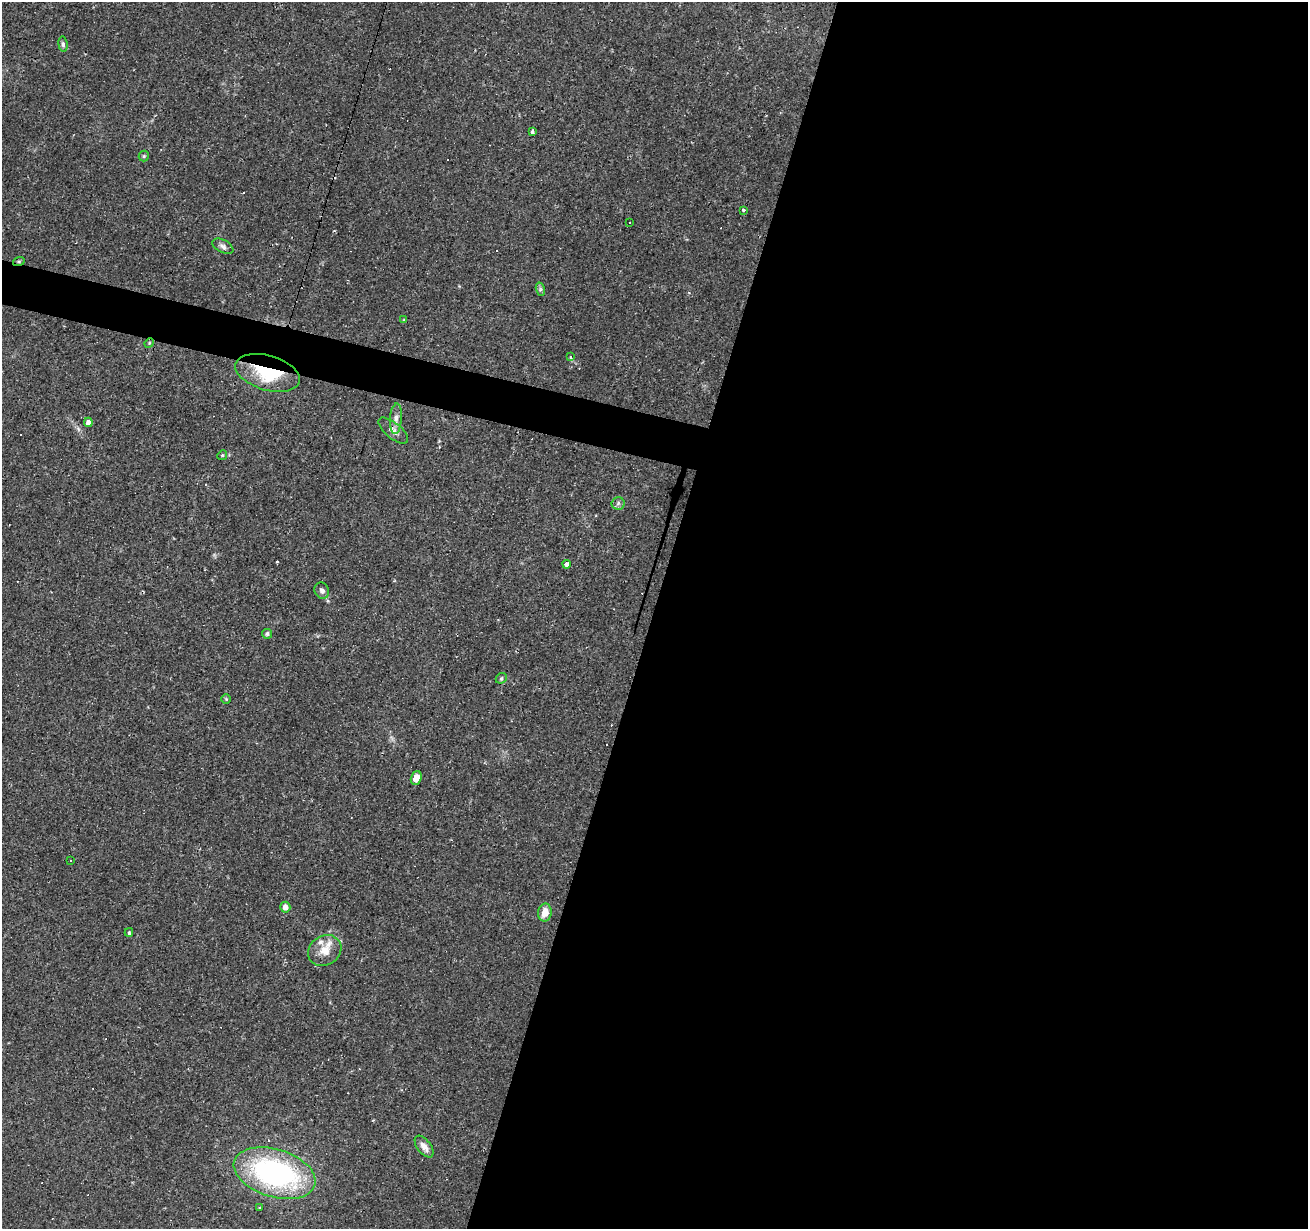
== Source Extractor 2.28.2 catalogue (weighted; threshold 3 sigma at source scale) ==
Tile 12 of 4 x 4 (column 4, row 3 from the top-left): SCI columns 3917-5222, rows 1442-2668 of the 5226 x 5399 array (HDU 1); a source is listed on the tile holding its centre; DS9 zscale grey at full resolution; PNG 1310 x 1231 px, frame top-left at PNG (2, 2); each listed source drawn as its Kron ellipse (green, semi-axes under 4 px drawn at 4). Shown black and unused: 52% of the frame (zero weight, under 2 of 3 exposures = <1% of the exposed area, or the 3 px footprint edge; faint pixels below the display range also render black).
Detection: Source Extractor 2.28.2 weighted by HDU 2 'WHT'; one run over the whole footprint, this tile lists its part. Background 0.0437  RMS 0.004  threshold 0.0178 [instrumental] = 3 sigma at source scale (4.5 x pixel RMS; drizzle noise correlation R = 1.50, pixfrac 1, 0.0396/0.0396 arcsec/px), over >= 5 px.
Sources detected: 60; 28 cosmic-ray / hot-pixel residue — neither listed nor drawn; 1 inside a brighter listed object's ellipse — not listed separately; the other 31 listed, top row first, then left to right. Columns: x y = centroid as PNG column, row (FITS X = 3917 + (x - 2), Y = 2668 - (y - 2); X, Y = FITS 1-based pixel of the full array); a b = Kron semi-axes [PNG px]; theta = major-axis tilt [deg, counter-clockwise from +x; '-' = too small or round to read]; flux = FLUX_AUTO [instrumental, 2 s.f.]
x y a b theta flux
63 44 7 4 -83 0.8
532 132 4 3 - 1.3
144 156 5 5 - 0.62
743 210 4 3 - 0.77
629 223 3 3 - 0.74
223 246 11 6 -27 1.5
19 261 6 4 18 0.4
540 289 7 4 -73 0.83
404 320 4 4 - 0.46
149 343 5 4 - 0.43
570 357 3 3 - 4.5
268 373 33 17 -16 21
396 419 15 6 86 2.2
88 422 4 4 - 2
393 431 18 7 -40 2.6
222 455 5 4 - 0.46
618 503 6 6 - 0.95
567 564 4 4 - 2.7
322 591 8 7 - 1.6
267 634 5 4 - 0.79
501 678 6 4 43 0.64
226 699 5 5 - 0.46
416 778 7 5 70 3.3
70 861 3 2 - 0.29
285 907 5 5 - 2.7
545 913 9 6 79 4.6
129 932 4 3 - 0.72
325 951 17 14 32 6.2
424 1147 13 6 -52 2.6
275 1173 42 24 -17 84
259 1207 2 2 - 0.38
Overlapping masked pixels (flux is a lower limit): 2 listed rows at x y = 19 261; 268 373